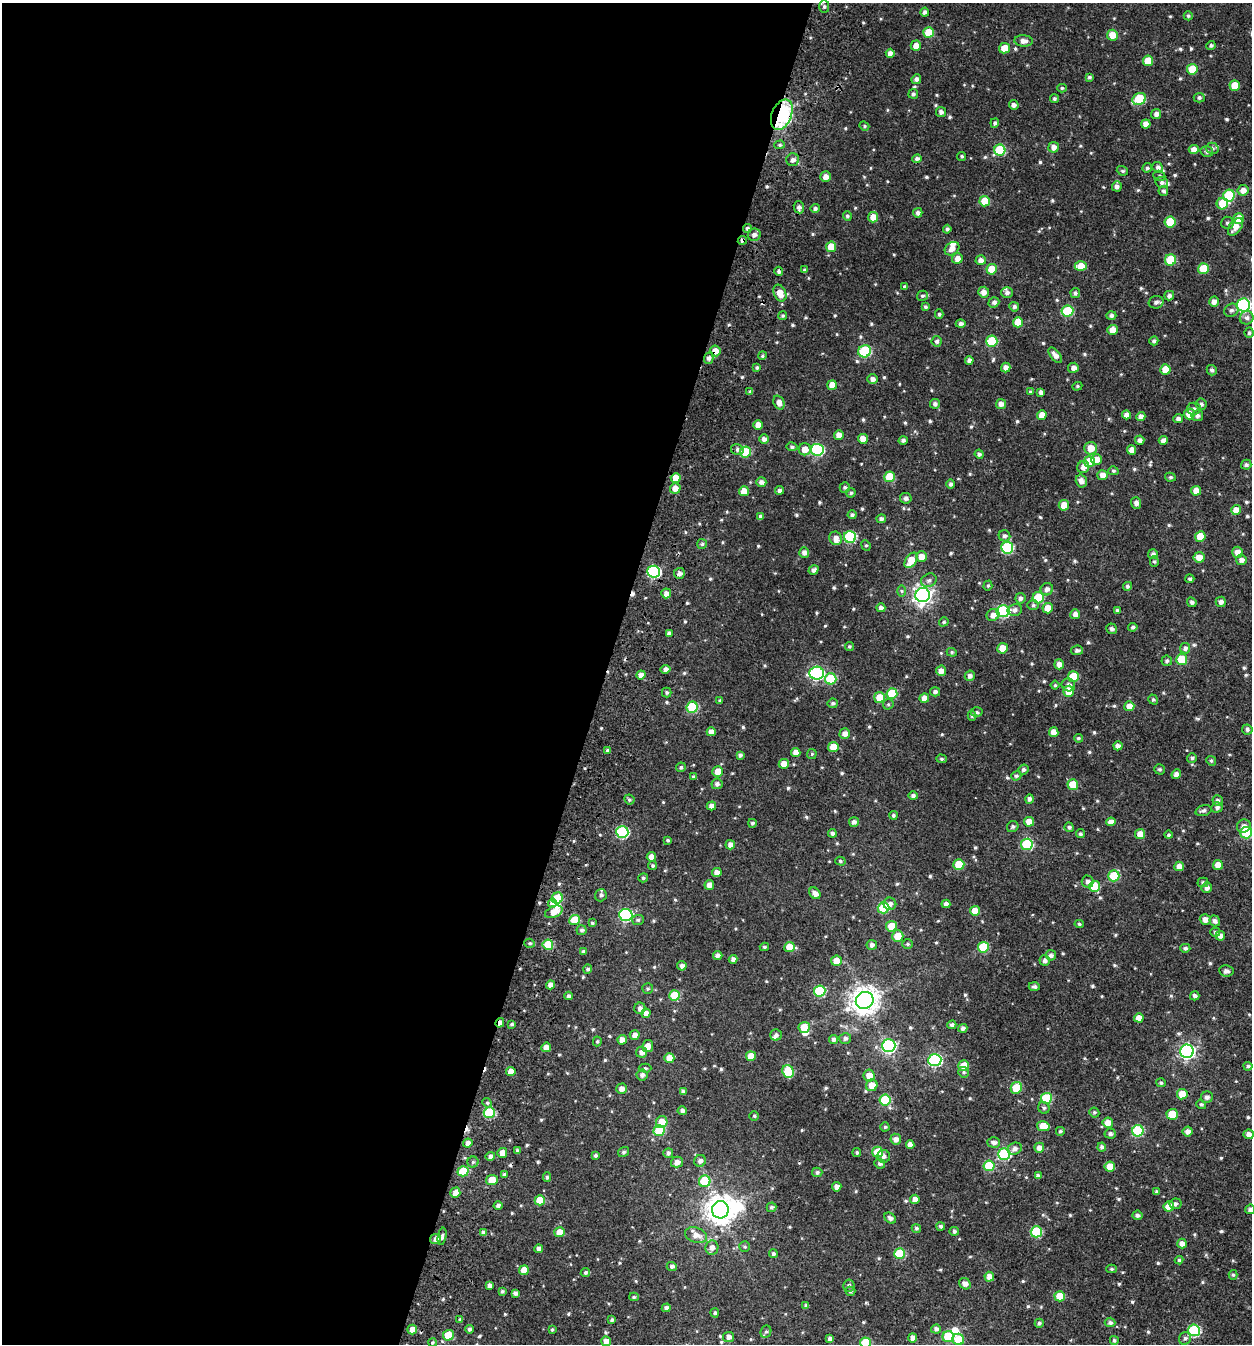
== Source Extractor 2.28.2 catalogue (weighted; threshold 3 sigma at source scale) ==
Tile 5 of 4 x 4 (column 1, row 2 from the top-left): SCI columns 332-1581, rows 2742-4083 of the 5726 x 5472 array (HDU 1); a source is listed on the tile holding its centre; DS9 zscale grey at full resolution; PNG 1254 x 1346 px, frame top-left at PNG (2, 3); each listed source drawn as its Kron ellipse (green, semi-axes under 4 px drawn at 4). Shown black and unused: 48% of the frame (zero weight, under 3 of 4 exposures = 6% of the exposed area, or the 3 px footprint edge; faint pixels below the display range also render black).
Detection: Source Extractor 2.28.2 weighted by HDU 2 'WHT'; one run over the whole footprint, this tile lists its part. Background 0.00562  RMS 0.0041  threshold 0.0184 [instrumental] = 3 sigma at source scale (4.5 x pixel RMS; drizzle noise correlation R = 1.50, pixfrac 1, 0.0396/0.0396 arcsec/px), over >= 5 px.
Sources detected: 684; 4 inside a brighter object's white glare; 5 cosmic-ray / hot-pixel residue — neither listed nor drawn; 7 inside a brighter listed object's ellipse — not listed separately; of the other 668, all 500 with FLUX_AUTO >= 0.561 (the completeness limit of this list) listed and drawn (168 fainter detections not listed), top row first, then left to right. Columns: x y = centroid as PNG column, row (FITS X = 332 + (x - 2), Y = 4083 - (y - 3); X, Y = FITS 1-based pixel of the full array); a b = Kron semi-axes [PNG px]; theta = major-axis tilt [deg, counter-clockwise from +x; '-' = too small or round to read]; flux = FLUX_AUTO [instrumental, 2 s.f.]
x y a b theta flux
824 7 6 5 - 0.98
925 12 4 4 - 1.1
1188 16 4 4 - 0.66
928 33 5 5 - 8.8
1112 35 5 5 - 5.2
1024 41 9 5 -4 2.3
1211 45 4 4 - 0.79
916 46 5 5 - 3.2
1004 48 5 5 - 5.7
890 53 4 4 - 1.9
1148 61 5 5 - 6.8
1192 69 5 5 - 8.9
1090 77 4 4 - 0.74
916 79 5 4 - 1.3
1235 85 5 5 - 7.1
1062 88 5 4 - 0.63
913 94 5 5 - 0.91
1199 98 5 5 - 0.88
1054 99 4 4 - 0.78
1139 99 7 5 28 20
1014 105 5 4 - 1.4
941 112 5 5 - 1.3
1156 114 5 5 - 1.5
782 115 16 10 68 57
995 123 5 4 - 0.92
1146 124 5 4 - 2.4
864 126 5 4 - 0.6
780 145 5 4 - 0.67
1053 147 5 5 - 2.1
1212 148 6 5 - 0.82
1000 150 5 5 - 22
1194 150 5 4 - 2.8
1207 151 6 5 - 1.1
962 156 4 4 - 0.58
917 159 4 4 - 1.1
793 160 6 6 - 1.7
1158 167 5 5 - 1.1
1147 168 5 4 - 0.76
1122 171 6 4 -20 0.6
1159 176 6 5 - 0.69
826 177 5 5 - 2.4
1162 182 6 5 - 0.97
1117 186 5 5 - 1.4
1243 190 5 5 - 2.6
1163 191 5 5 - 0.91
1229 196 6 5 - 21
985 201 5 5 - 9.1
1222 204 6 5 - 10
799 207 6 5 - 1.3
815 208 5 4 - 0.96
918 213 5 4 - 1.3
847 216 4 4 - 0.81
873 217 5 5 - 4.3
1239 218 5 5 - 5.9
1170 222 5 5 - 14
1227 223 6 6 - 0.94
1235 227 10 6 55 3.5
747 228 4 4 - 1
947 229 4 4 - 0.99
754 235 6 6 - 1.6
742 240 4 4 - 1.1
831 247 5 5 - 5.7
952 249 8 6 38 2.2
957 259 5 5 - 2.6
981 260 5 5 - 2.1
1170 260 6 5 - 14
1081 266 6 5 - 5.2
992 269 5 5 - 8
1203 269 5 5 - 11
805 270 4 3 - 0.78
779 271 4 4 - 1.2
904 287 3 3 - 0.56
984 292 5 5 - 2.3
780 293 9 6 -66 4.2
1007 293 6 5 - 1.3
1075 293 5 5 - 0.9
922 296 5 5 - 0.8
1169 296 5 4 - 1.2
994 302 5 5 - 1.3
1156 302 7 6 - 1.4
1214 302 5 4 - 2.1
1243 305 6 6 - 62
925 307 4 4 - 0.66
1014 307 5 4 - 0.96
1231 310 7 6 - 1
1067 311 6 5 - 20
939 314 4 4 - 0.59
783 316 4 4 - 0.64
1111 316 5 4 - 1.1
1247 318 7 6 - 1.5
1018 322 5 5 - 6.9
961 324 5 4 - 1.2
1112 330 5 5 - 3.7
1249 333 5 4 - 0.8
937 341 5 5 - 0.98
992 341 5 5 - 20
1154 341 4 4 - 0.94
715 351 5 5 - 3.2
865 351 6 6 - 31
1055 355 9 5 -52 2.2
762 356 4 4 - 0.63
709 358 5 5 - 1.3
969 360 4 4 - 1.5
1006 367 5 5 - 2.1
757 368 4 4 - 0.69
1073 368 5 5 - 1.7
1165 369 5 5 - 6.3
1212 370 5 5 - 1.1
872 379 5 4 - 1.7
832 385 5 4 - 4.2
1077 386 5 4 - 0.57
750 392 4 4 - 0.75
1030 392 4 3 - 0.57
1041 392 4 4 - 1.3
779 402 7 5 -68 2.3
935 404 5 5 - 1.1
1001 404 5 5 - 2.3
1201 404 6 5 - 1.1
1194 409 7 6 - 1.1
1189 414 5 5 - 5.8
1042 415 5 4 - 3.6
1127 415 4 4 - 2.3
1141 416 4 4 - 2.2
1197 416 6 5 - 1.3
1178 419 5 4 - 1.5
758 425 5 5 - 3.7
839 435 5 5 - 2.9
764 439 5 4 - 1.6
863 439 5 5 - 3
903 440 4 4 - 0.89
1140 440 4 4 - 1.5
1163 440 4 4 - 1.6
792 447 5 4 - 0.84
1091 448 6 6 - 4.9
737 449 6 5 - 1.1
805 449 6 6 - 4
817 450 6 6 - 40
1131 450 5 4 - 3
746 452 5 5 - 13
979 454 4 4 - 1
1097 460 5 5 - 3.9
1089 462 6 5 - 10
1246 465 5 5 - 0.91
1083 467 6 6 - 2.1
1113 471 5 4 - 0.65
1102 475 5 5 - 2.4
890 477 5 5 - 11
1170 477 5 4 - 0.68
676 478 5 5 - 5.7
1081 481 6 5 - 2
761 482 5 5 - 1.4
951 484 5 4 - 1
845 487 5 5 - 0.81
675 488 5 5 - 3
780 490 4 4 - 1.2
744 491 5 5 - 4.1
1196 491 5 5 - 3.8
851 493 5 4 - 0.7
906 498 6 5 - 1.3
1136 503 6 5 - 1.6
1064 505 5 5 - 5.2
1236 510 5 5 - 3.7
852 515 4 4 - 0.99
761 517 4 4 - 1.3
881 519 5 4 - 1.2
1004 536 6 5 - 1.1
850 537 6 6 - 32
1200 537 5 5 - 8.5
835 538 7 6 - 2.4
702 544 5 5 - 0.61
866 545 5 4 - 0.6
1007 548 6 6 - 33
804 552 5 5 - 1.7
1237 552 5 5 - 3.4
1153 554 5 5 - 1.2
921 557 5 5 - 3.4
1199 557 5 5 - 3.6
911 560 8 5 56 6.9
1241 560 5 5 - 1.7
1154 562 5 4 - 0.63
814 570 5 4 - 1.4
654 572 6 6 - 47
679 573 5 5 - 1.6
1190 579 4 4 - 0.64
929 580 8 6 25 1.3
988 586 5 4 - 0.61
1127 586 4 4 - 0.91
1047 589 6 6 - 1.7
901 591 6 4 -89 0.59
666 593 5 5 - 2.1
923 595 7 7 - 170
1020 598 5 5 - 1.3
1038 598 6 5 - 15
1192 602 5 4 - 1.1
1221 602 5 5 - 1.6
1033 605 6 5 - 0.79
881 608 4 4 - 1.7
1048 608 5 5 - 3.8
1015 610 7 6 - 1.4
1117 610 3 3 - 0.63
1003 611 6 6 - 46
1075 614 5 5 - 2
993 615 6 6 - 2.2
944 622 5 4 - 0.67
1133 627 5 4 - 0.83
1112 629 5 5 - 1
669 633 4 3 - 1.2
849 646 4 4 - 0.59
1002 648 5 5 - 6
1185 648 5 5 - 1.4
1077 650 6 4 6 1.1
952 652 5 4 - 0.58
1182 659 5 5 - 11
1167 661 5 5 - 0.82
1059 664 5 5 - 2.2
665 669 5 4 - 1.8
941 671 5 5 - 2.5
817 673 7 6 - 58
641 675 4 4 - 1.9
970 676 5 5 - 1.3
1073 677 5 5 - 12
831 679 6 5 - 17
1055 685 4 4 - 0.58
1068 685 7 6 - 1.5
1069 691 5 5 - 5.8
667 692 5 4 - 0.74
935 692 5 4 - 1.2
892 693 5 5 - 14
879 697 5 5 - 6.6
924 698 5 4 - 2.7
1153 699 5 4 - 0.65
720 701 3 3 - 0.59
833 703 5 5 - 0.88
888 704 6 5 - 0.61
1129 706 5 5 - 3.3
692 707 6 5 - 20
977 712 6 5 - 0.89
972 716 5 4 - 0.65
1247 729 5 5 - 0.98
711 732 4 4 - 2.6
1054 732 5 4 - 3.4
845 734 5 5 - 2.2
1078 738 4 4 - 0.69
1118 746 5 4 - 1.7
833 747 5 5 - 7.7
607 750 4 4 - 0.72
796 752 5 4 - 2.5
812 754 5 4 - 0.62
740 755 4 4 - 1
1192 758 5 5 - 0.77
941 759 5 4 - 0.61
1211 761 5 4 - 0.62
784 764 5 5 - 3.6
681 767 5 4 - 0.69
1023 769 5 5 - 0.89
1159 769 5 5 - 0.73
718 771 5 5 - 4.5
1176 774 5 4 - 1.7
1016 776 5 4 - 0.72
694 777 4 4 - 0.83
717 784 5 5 - 1.2
1073 785 5 5 - 8.2
913 796 5 4 - 1.1
629 799 5 5 - 0.71
1029 799 4 4 - 1.2
1218 801 5 5 - 1.1
711 806 5 4 - 2.1
1217 807 6 5 - 1.2
1203 811 8 5 15 1.1
893 815 4 4 - 0.76
854 822 5 5 - 1.4
1029 822 5 5 - 4
1111 822 5 4 - 2.2
752 823 4 4 - 0.8
1244 826 7 6 - 1.7
1013 827 6 5 - 0.81
1069 827 5 4 - 0.9
622 832 6 6 - 38
832 833 4 4 - 1.1
1246 833 6 6 - 28
1080 834 4 4 - 0.74
1140 834 5 5 - 3.6
1169 835 4 4 - 0.77
668 840 4 3 - 0.65
1027 844 6 5 - 26
730 845 5 5 - 2
651 857 4 4 - 2.7
840 861 5 4 - 0.63
959 865 5 5 - 12
1218 865 5 5 - 3.7
653 866 4 4 - 0.73
1179 866 5 5 - 3
717 873 5 4 - 2.6
1114 876 5 5 - 15
643 878 5 4 - 0.74
1088 881 6 6 - 1.4
1203 882 5 5 - 0.86
709 885 5 4 - 2.7
1094 886 5 5 - 11
1207 888 5 5 - 1.8
815 893 6 5 - 2.1
601 895 6 6 - 1.1
557 898 6 5 - 13
552 903 5 4 - 2.2
890 904 6 6 - 1.5
946 904 4 4 - 1.9
883 908 6 5 - 17
975 911 5 5 - 4.4
554 912 9 5 23 4.2
626 915 6 6 - 52
1205 919 5 5 - 2.5
575 920 5 5 - 11
638 920 6 5 - 0.77
1215 921 5 5 - 1.5
592 923 4 3 - 0.62
1079 924 5 4 - 0.59
891 926 5 5 - 5.9
582 930 5 5 - 0.93
1215 932 5 4 - 0.77
898 936 6 5 - 5.8
1220 936 5 5 - 1.7
530 943 5 4 - 0.7
908 944 5 4 - 0.61
548 945 5 5 - 11
872 945 5 5 - 1.4
764 947 4 3 - 0.68
789 947 5 5 - 4.8
983 947 5 5 - 18
1185 948 5 4 - 0.93
583 952 4 3 - 0.86
718 955 4 4 - 1.5
1051 955 5 5 - 1.4
733 959 4 4 - 1.6
1045 960 5 5 - 1.3
836 961 5 5 - 3.8
682 966 5 4 - 1.4
588 969 4 4 - 0.95
1226 971 7 5 -10 1.5
551 985 4 4 - 2.8
1034 987 6 4 -3 0.98
648 989 5 5 - 0.63
820 991 5 5 - 24
675 995 5 5 - 12
569 996 4 4 - 1.1
1195 996 5 4 - 1.2
865 1000 9 8 - 430
640 1008 6 5 - 1.5
646 1013 4 4 - 2.4
1139 1018 5 4 - 3.1
500 1023 5 3 - 1.7
512 1024 4 3 - 0.7
952 1025 4 4 - 1.1
804 1027 5 5 - 6.3
963 1028 4 4 - 1.4
635 1035 5 4 - 1.9
776 1035 5 5 - 1.1
845 1038 6 5 - 1.1
833 1039 4 4 - 1.2
622 1040 4 4 - 2.6
597 1041 5 4 - 0.56
648 1046 6 5 - 2.8
889 1046 6 6 - 67
546 1047 5 5 - 2.8
1187 1051 7 6 - 94
642 1052 5 5 - 1.8
751 1056 5 5 - 5
669 1058 5 5 - 4.1
935 1060 6 6 - 54
964 1066 5 5 - 6
1248 1066 4 4 - 0.82
645 1068 6 4 0 0.59
511 1071 4 4 - 3.7
788 1071 6 5 - 15
964 1072 5 5 - 0.75
642 1075 5 5 - 1.4
869 1076 6 5 - 4.3
1161 1083 5 4 - 0.68
872 1085 6 5 - 4.1
1016 1088 6 5 - 11
621 1089 5 5 - 2
683 1091 4 3 - 1.2
1182 1094 5 5 - 5.9
1207 1097 6 5 - 1.3
1046 1098 5 5 - 19
885 1100 5 5 - 21
487 1103 5 4 - 0.68
1201 1104 5 4 - 0.75
1044 1108 6 5 - 0.83
682 1111 4 4 - 1.2
1094 1112 5 4 - 0.67
489 1113 6 5 - 21
1172 1114 6 5 - 8.6
754 1116 5 4 - 0.62
662 1122 6 5 - 5.9
1108 1123 5 5 - 3.7
1043 1126 6 5 - 7.1
885 1127 4 4 - 0.59
659 1131 5 5 - 17
1060 1131 4 4 - 0.66
1138 1131 6 5 - 33
1188 1132 5 5 - 2
1110 1134 5 5 - 1.1
1249 1134 5 4 - 1.9
896 1139 5 5 - 1.9
994 1142 6 5 - 1.5
468 1143 4 4 - 2.1
910 1144 4 4 - 2
1102 1147 4 4 - 1.1
1039 1148 5 5 - 2.2
1015 1149 7 5 22 1.6
517 1151 4 4 - 0.81
623 1152 6 5 - 0.82
877 1152 5 5 - 8.8
502 1153 5 5 - 3.1
668 1153 5 4 - 1.1
857 1153 4 4 - 0.69
1004 1154 6 5 - 35
596 1155 3 3 - 0.92
490 1156 5 4 - 1.6
884 1156 6 6 - 1.3
700 1161 6 5 - 1.5
473 1162 5 5 - 0.8
677 1162 6 5 - 2.2
880 1164 5 4 - 0.91
989 1166 5 5 - 15
1110 1167 5 5 - 6.3
463 1171 5 5 - 14
817 1172 5 4 - 0.93
504 1175 4 4 - 0.88
1038 1176 4 3 - 1.2
547 1177 5 4 - 0.67
492 1180 6 5 - 7.2
705 1181 6 5 - 15
837 1187 4 4 - 2
1157 1192 4 3 - 1
455 1193 5 5 - 2.7
915 1199 4 4 - 2.2
540 1200 5 5 - 8.4
1175 1204 6 5 - 1.1
498 1205 4 4 - 1.1
1169 1206 5 5 - 5.2
771 1207 5 4 - 0.85
1250 1209 5 4 - 1.2
720 1210 9 8 - 460
1137 1215 5 4 - 1.1
890 1218 6 4 -40 1.2
941 1226 4 4 - 0.91
916 1228 5 4 - 0.79
954 1231 5 4 - 0.9
560 1232 5 5 - 4.8
1036 1232 6 5 - 24
483 1233 4 4 - 1.4
696 1235 11 7 -18 3.4
442 1236 9 4 80 1
435 1239 5 5 - 1.8
1182 1244 5 4 - 2
745 1247 5 5 - 0.65
712 1248 7 6 - 2.2
539 1249 4 4 - 1.7
773 1254 4 4 - 0.94
900 1254 5 5 - 18
1179 1260 4 4 - 0.66
672 1267 5 4 - 1.3
1112 1269 5 4 - 0.59
524 1270 5 5 - 5.2
585 1273 5 4 - 0.72
1233 1275 5 4 - 0.59
989 1277 5 4 - 3.3
965 1284 6 5 - 1.9
849 1285 6 5 - 1.1
489 1286 4 4 - 1.5
502 1291 3 3 - 0.65
850 1291 5 4 - 0.7
515 1293 4 3 - 1.2
1060 1296 5 5 - 7.3
634 1297 5 4 - 0.59
806 1306 4 4 - 0.83
666 1308 4 4 - 1.5
715 1313 4 4 - 0.77
460 1320 4 3 - 0.86
612 1320 4 3 - 0.74
1110 1322 5 4 - 1
1039 1323 4 4 - 0.73
412 1329 5 4 - 2.8
469 1329 4 4 - 0.94
936 1329 5 4 - 1.2
552 1330 4 3 - 0.61
1194 1330 6 6 - 34
766 1332 6 5 - 0.91
448 1335 5 5 - 9
728 1337 5 5 - 2
948 1337 6 5 - 15
913 1338 4 4 - 2.1
1185 1338 6 6 - 1.1
830 1339 4 4 - 1.4
958 1339 6 5 - 7.3
1114 1340 4 4 - 0.82
606 1341 5 5 - 2.5
432 1342 4 4 - 0.66
866 1343 5 5 - 15
Overlapping masked pixels (flux is a lower limit): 6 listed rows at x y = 782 115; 742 240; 779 271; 715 351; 500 1023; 435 1239
Isophote crosses this tile's border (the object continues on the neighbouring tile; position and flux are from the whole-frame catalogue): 4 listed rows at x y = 824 7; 1246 833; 1250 1209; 866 1343